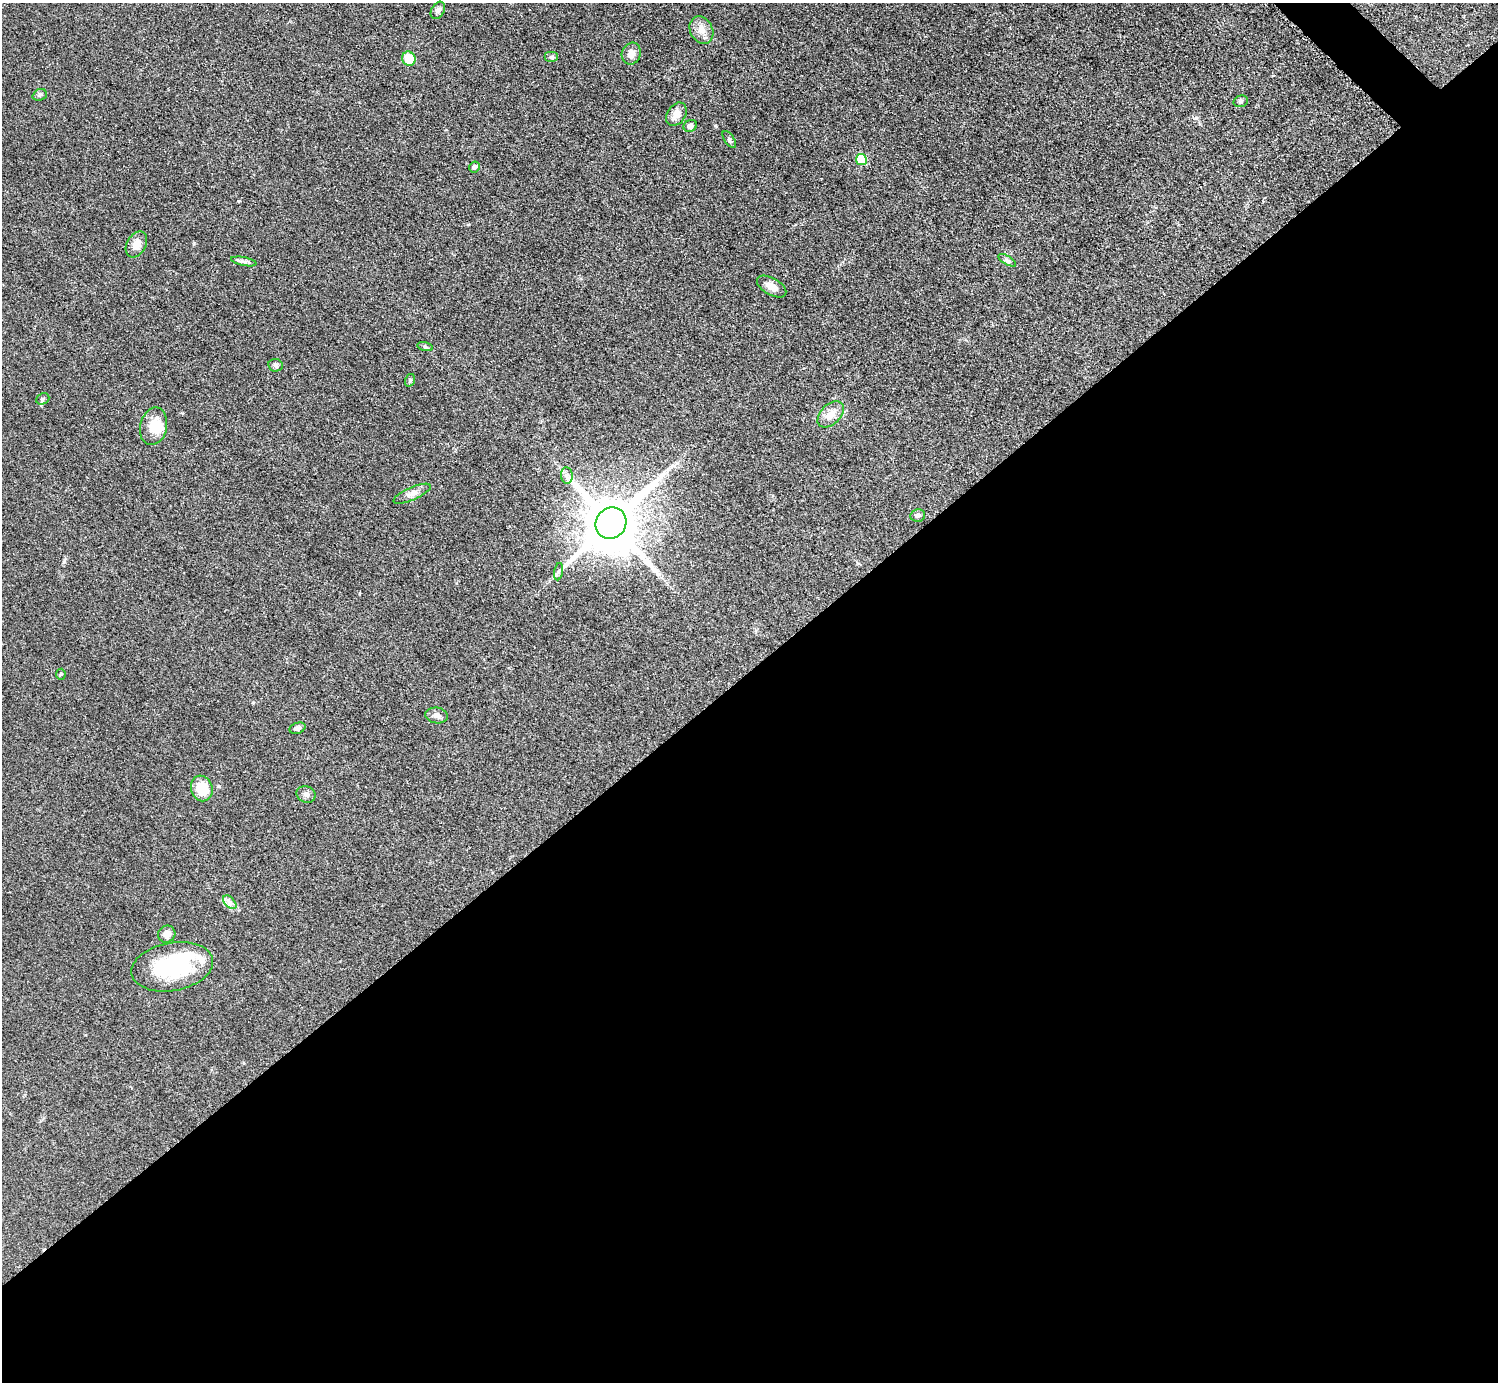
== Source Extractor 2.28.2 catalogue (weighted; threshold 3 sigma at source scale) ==
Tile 15 of 4 x 4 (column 3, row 4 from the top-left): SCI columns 2998-4493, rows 307-1686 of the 5990 x 5989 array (HDU 1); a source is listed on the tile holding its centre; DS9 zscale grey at full resolution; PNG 1500 x 1384 px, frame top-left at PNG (2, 3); each listed source drawn as its Kron ellipse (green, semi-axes under 4 px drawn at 4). Shown black and unused: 52% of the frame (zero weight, under 3 of 5 exposures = <1% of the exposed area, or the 3 px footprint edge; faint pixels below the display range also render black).
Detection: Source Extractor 2.28.2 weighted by HDU 2 'WHT'; one run over the whole footprint, this tile lists its part. Background 0.0499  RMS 0.0053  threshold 0.0237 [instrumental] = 3 sigma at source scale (4.5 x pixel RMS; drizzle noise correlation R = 1.50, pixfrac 1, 0.05/0.05 arcsec/px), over >= 5 px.
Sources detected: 38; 1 inside a brighter object's white glare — neither listed nor drawn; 2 inside a brighter listed object's ellipse — not listed separately; the other 35 listed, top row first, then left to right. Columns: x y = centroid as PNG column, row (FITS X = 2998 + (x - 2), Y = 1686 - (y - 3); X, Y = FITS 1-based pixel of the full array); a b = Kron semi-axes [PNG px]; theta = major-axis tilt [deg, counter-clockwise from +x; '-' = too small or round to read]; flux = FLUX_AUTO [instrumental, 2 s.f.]
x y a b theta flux
438 10 9 6 60 2
701 30 14 11 -62 4.8
631 54 11 9 71 3.8
552 57 7 5 0 0.95
409 59 7 6 - 12
40 95 7 5 21 1.1
1241 101 7 5 16 1
676 114 12 9 56 4.3
690 126 7 5 27 1.9
729 140 10 5 -56 1
861 160 5 5 - 20
475 167 5 5 - 1.9
136 244 14 9 60 4.8
1007 260 10 4 -30 1.4
244 261 13 4 -11 1.6
772 287 16 8 -30 4.5
425 347 8 3 -14 0.79
276 365 7 6 - 1.2
410 380 6 5 - 0.83
43 399 7 5 23 1
831 414 16 10 45 5.2
154 426 19 13 78 11
567 475 8 6 -83 1.7
412 494 20 6 24 3.3
918 515 7 6 - 1.7
611 523 16 15 - 3800
559 572 9 4 81 1.1
61 674 5 5 - 0.69
437 715 11 8 -7 2.6
297 728 8 5 19 1.8
202 788 13 10 -71 11
306 794 9 8 - 2
230 902 8 5 -46 1.8
167 934 9 8 - 3.3
172 967 41 24 10 48
Unlisted compact peaks at least as high as the median listed source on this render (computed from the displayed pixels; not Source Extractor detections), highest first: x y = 194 243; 64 562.